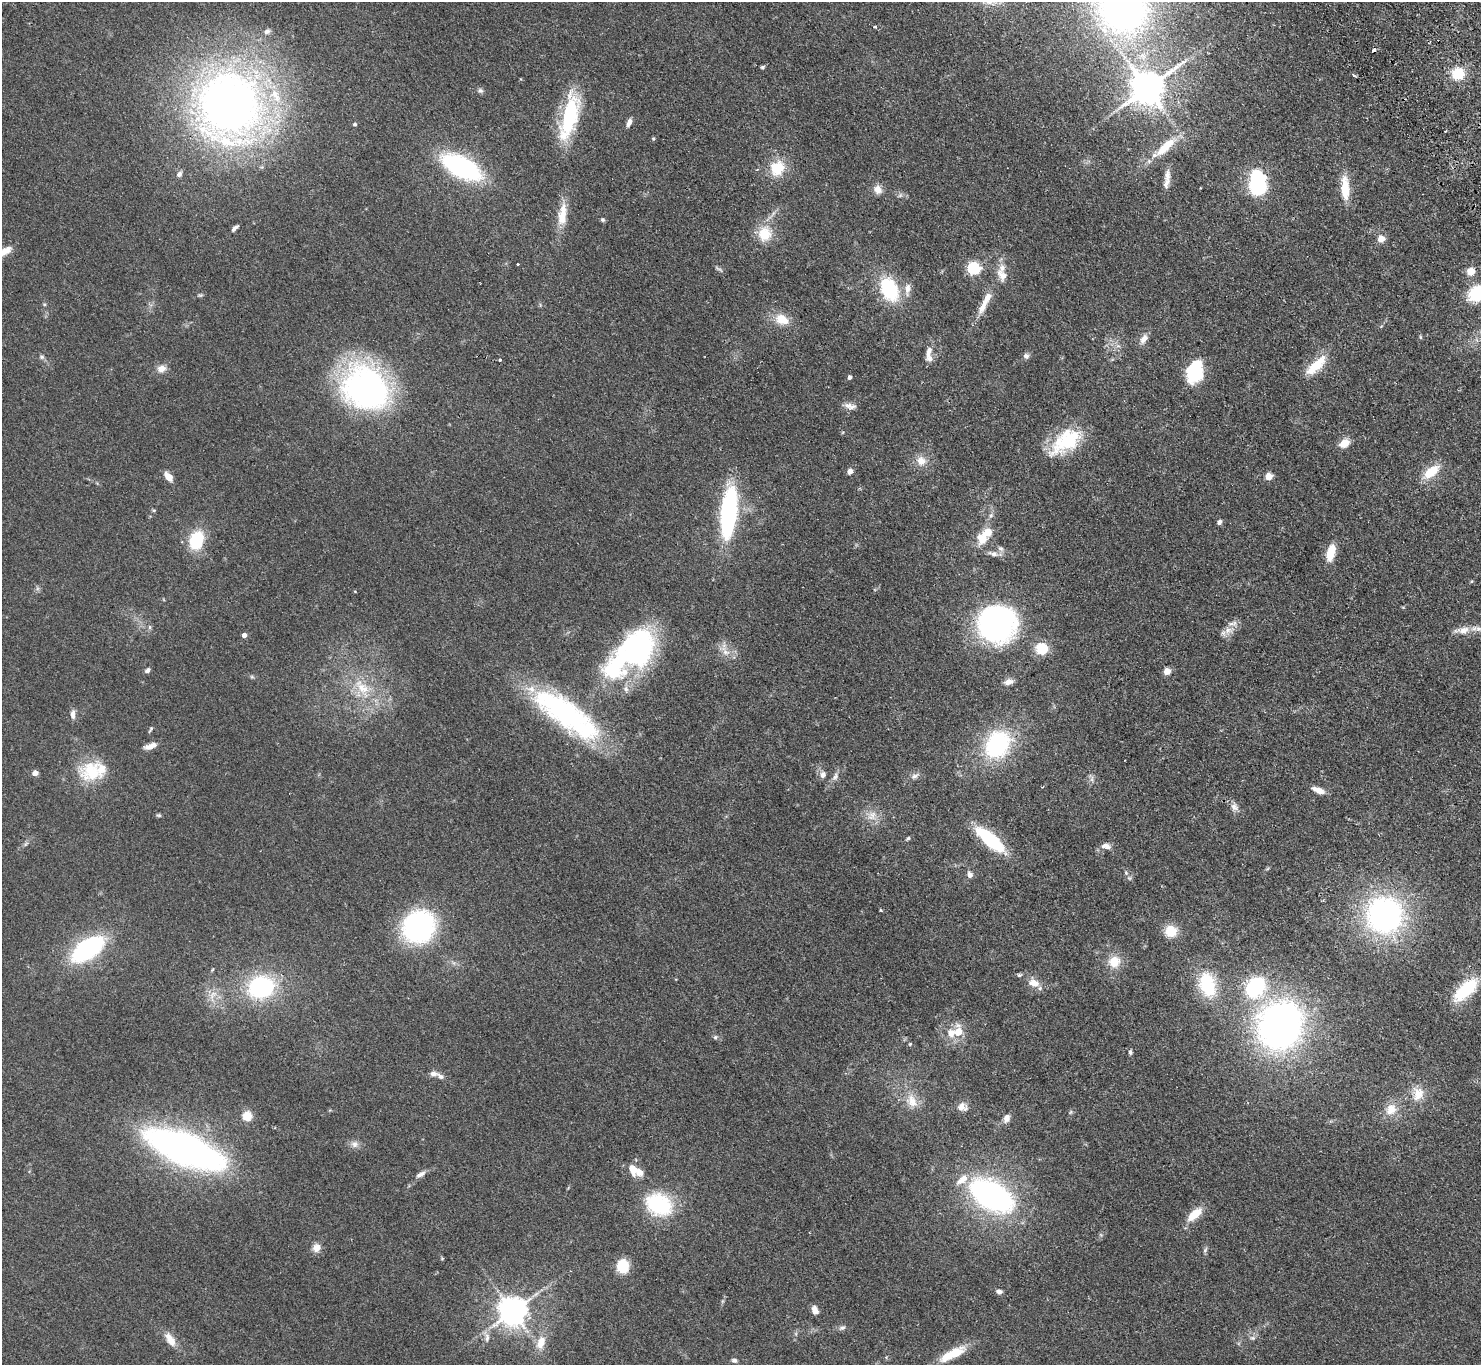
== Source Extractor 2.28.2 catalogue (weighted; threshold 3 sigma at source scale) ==
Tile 10 of 4 x 4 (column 2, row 3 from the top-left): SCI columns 1528-3006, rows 1699-3061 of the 6014 x 5985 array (HDU 1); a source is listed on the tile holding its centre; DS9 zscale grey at full resolution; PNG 1483 x 1367 px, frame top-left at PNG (2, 2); no overlay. Shown black and unused: <1% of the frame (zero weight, under 2 of 3 exposures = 3% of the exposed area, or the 3 px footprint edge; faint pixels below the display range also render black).
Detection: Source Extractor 2.28.2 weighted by HDU 2 'WHT'; one run over the whole footprint, this tile lists its part. Background 0.0514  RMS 0.0075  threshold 0.0337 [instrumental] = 3 sigma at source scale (4.5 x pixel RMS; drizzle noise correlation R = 1.50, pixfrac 1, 0.05/0.05 arcsec/px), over >= 5 px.
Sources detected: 174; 1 too faint to see at this stretch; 3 inside a brighter object's white glare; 2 cosmic-ray / hot-pixel residue — not listed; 16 inside a brighter listed object's ellipse — not listed separately; the other 152 listed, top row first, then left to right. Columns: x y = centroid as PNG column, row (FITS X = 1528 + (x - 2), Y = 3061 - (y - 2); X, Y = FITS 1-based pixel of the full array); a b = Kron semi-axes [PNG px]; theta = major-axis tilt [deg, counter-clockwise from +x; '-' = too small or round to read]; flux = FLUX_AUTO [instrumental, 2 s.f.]
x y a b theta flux
1122 7 53 50 -68 330
875 26 3 3 - 2.3
267 31 8 6 30 2.8
762 67 6 4 27 1.1
1458 74 12 11 - 20
1354 75 4 3 - 1.7
1147 88 11 9 35 1700
480 91 8 7 - 1.9
230 106 76 70 87 500
569 117 58 18 76 54
629 122 9 5 66 3.6
355 124 4 4 - 1.4
653 139 4 4 - 1
1169 144 19 10 39 12
461 167 29 14 -27 150
777 168 20 17 63 20
179 174 8 6 50 2.3
1167 176 18 8 87 5.6
1257 177 6 6 - 110
1345 188 28 9 -87 18
878 190 12 10 -58 5.3
900 195 7 5 45 1.6
562 215 30 11 81 15
602 219 5 5 - 1.2
235 228 9 4 45 2.2
764 234 21 18 70 18
1381 239 5 5 - 12
4 252 17 7 31 8.2
518 264 3 3 - 1.2
974 268 6 6 - 110
1471 271 5 5 - 22
1002 275 19 12 -59 8.5
889 289 22 15 -64 51
907 289 18 8 83 5.7
1477 294 16 14 34 37
200 295 9 4 0 1.1
44 304 6 3 -18 0.77
983 306 25 9 65 9.5
782 319 19 13 -23 13
1420 337 6 4 -89 0.82
1144 339 15 8 59 5.1
1118 346 7 4 -18 1.7
1026 356 7 7 - 2.5
42 357 7 6 - 1.8
929 358 14 8 -70 4.7
500 360 3 3 - 2.9
1316 366 32 11 44 19
161 369 12 10 17 5.3
1191 373 26 17 -48 25
850 377 4 4 - 2.3
367 389 45 37 -39 240
850 406 16 8 -11 4.3
1066 442 40 21 38 44
1344 443 11 8 34 9.1
921 461 13 12 - 7.7
850 471 6 5 - 3.7
1431 472 20 10 39 17
169 477 10 6 -49 7.9
1269 477 5 5 - 16
154 510 6 3 18 0.81
728 513 40 12 83 140
991 515 8 6 73 2.3
1219 522 6 5 - 2.3
982 539 17 14 -69 12
196 540 14 11 73 40
1001 548 9 6 -38 2.4
1331 552 17 8 76 15
993 554 15 7 -13 4.2
1472 581 5 3 - 0.69
355 591 5 3 - 0.56
996 624 28 26 15 250
150 627 6 4 -89 1.2
1228 630 17 10 18 6.6
1463 630 21 10 8 8.3
244 635 4 4 - 4
1041 649 11 10 - 18
725 651 20 8 -56 6.8
633 653 60 31 40 180
147 670 7 5 39 1.9
1167 671 5 5 - 12
252 677 7 4 -19 1.1
1008 682 10 6 15 4.7
362 688 32 15 -53 25
73 714 13 6 -88 3.6
565 714 87 29 -35 140
151 729 9 4 61 1.2
997 744 25 20 59 90
150 746 17 7 18 5.2
91 771 33 28 12 32
35 773 4 4 - 9.2
823 774 9 7 73 3.3
915 776 13 7 32 3
835 777 12 6 68 3.2
1092 779 7 4 72 1.8
1320 791 10 7 -23 5.7
1234 807 12 9 -61 4.3
159 815 6 5 - 1.1
872 816 15 12 57 8.1
908 838 6 4 40 1.1
990 840 24 8 -40 76
26 844 8 4 46 1.5
1104 846 10 7 33 3
1126 873 6 4 -47 1
970 875 8 6 -68 3
1129 878 6 6 - 1.4
881 910 5 3 - 0.64
1384 915 28 27 - 220
418 927 25 23 48 150
1171 931 13 12 - 14
88 949 26 13 35 120
1114 962 15 14 - 12
1019 975 7 5 13 1.2
1034 983 13 10 -26 8.3
1207 985 32 19 -74 37
261 987 22 18 17 88
1255 987 21 17 58 61
1466 990 30 12 42 37
213 995 19 9 67 7.4
1280 1025 40 36 63 330
958 1032 17 11 89 12
715 1037 6 5 - 1.2
910 1044 5 5 - 0.92
1130 1052 6 4 -82 1.5
433 1074 11 6 -4 3.1
1418 1094 19 16 -90 12
912 1101 20 14 -63 12
962 1107 14 11 -12 5
1391 1109 17 14 60 11
1070 1112 6 4 87 1
247 1116 5 5 - 36
1007 1118 10 7 66 4.1
354 1144 10 10 - 3.9
184 1149 47 17 -22 520
632 1168 13 7 -73 8.7
420 1174 13 6 32 3.4
992 1196 43 25 -32 170
658 1205 29 23 -28 56
1195 1214 20 9 42 14
316 1248 11 10 - 5.3
1205 1250 9 4 65 1.5
442 1258 5 4 - 0.77
623 1266 13 11 89 21
999 1291 6 5 - 2.7
513 1311 8 8 - 1100
815 1311 9 6 -65 4.9
842 1328 9 6 24 2
487 1337 18 7 -76 4.8
1252 1338 7 5 -19 1.8
170 1339 20 9 -57 8.1
541 1343 19 11 72 9.9
952 1354 36 10 27 19
734 1360 7 6 - 1.8
Isophote crosses this tile's border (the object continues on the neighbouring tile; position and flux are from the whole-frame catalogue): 3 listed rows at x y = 1122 7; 4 252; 1477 294